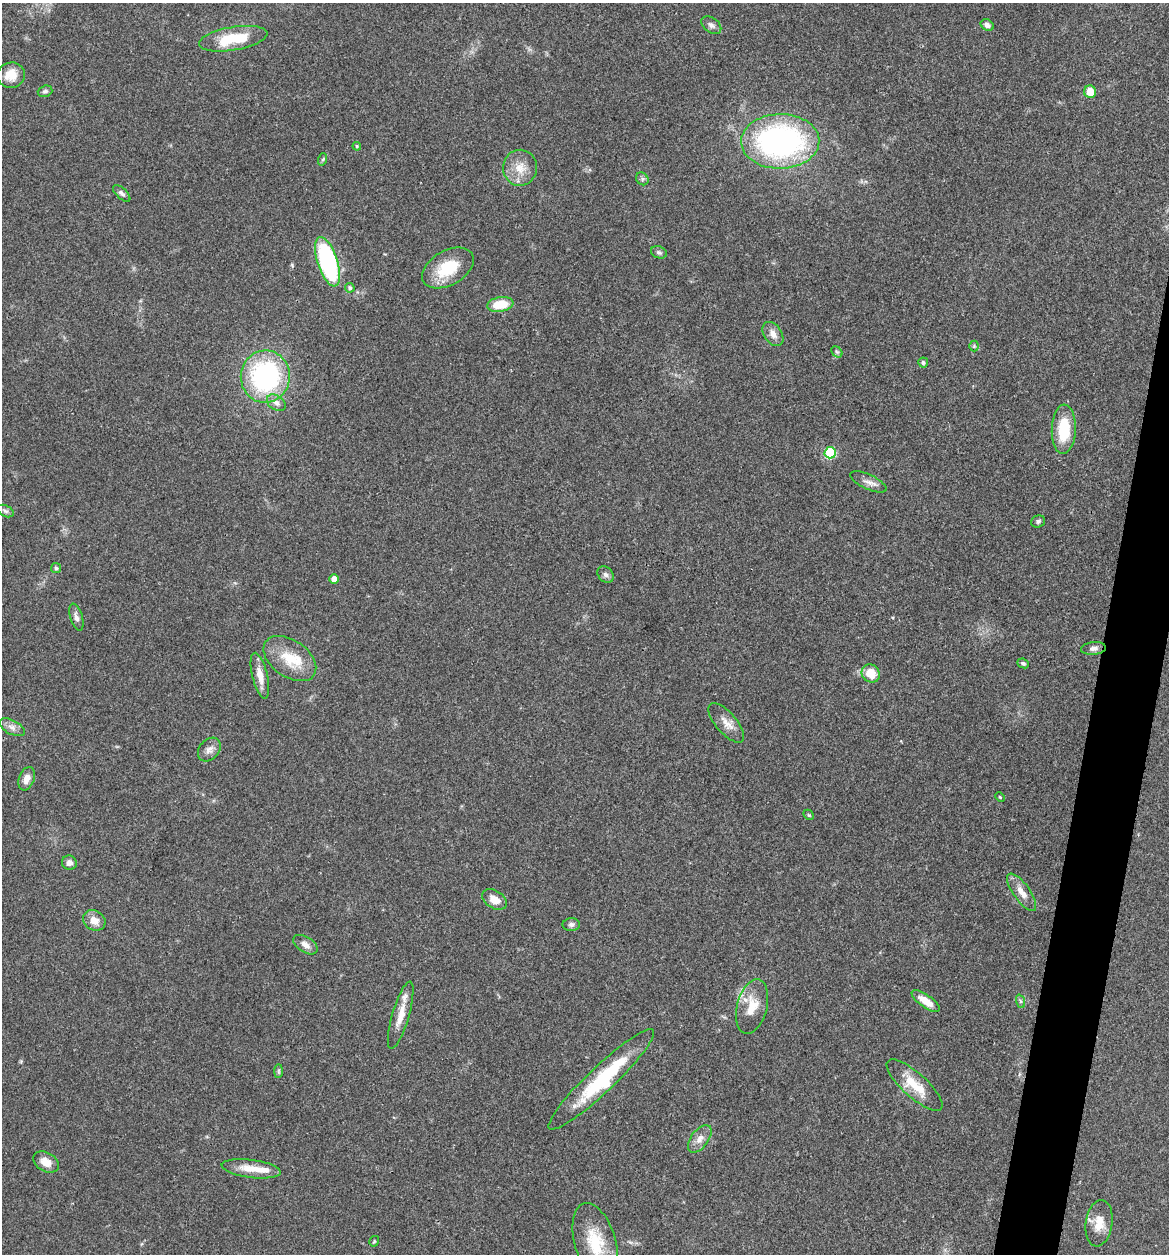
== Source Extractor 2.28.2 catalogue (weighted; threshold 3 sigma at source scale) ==
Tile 10 of 4 x 4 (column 2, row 3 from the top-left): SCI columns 1289-2455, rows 1258-2509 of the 5032 x 5014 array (HDU 1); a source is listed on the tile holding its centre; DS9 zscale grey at full resolution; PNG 1171 x 1256 px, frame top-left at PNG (2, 3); each listed source drawn as its Kron ellipse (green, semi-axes under 4 px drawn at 4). Shown black and unused: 3% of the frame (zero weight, under 3 of 4 exposures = <1% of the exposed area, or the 3 px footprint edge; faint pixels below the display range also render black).
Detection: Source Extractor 2.28.2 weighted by HDU 2 'WHT'; one run over the whole footprint, this tile lists its part. Background 0.0606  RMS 0.0053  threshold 0.0238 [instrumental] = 3 sigma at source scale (4.5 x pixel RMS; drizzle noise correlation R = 1.50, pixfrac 1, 0.05/0.05 arcsec/px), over >= 5 px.
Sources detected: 65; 1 inside a brighter object's white glare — neither listed nor drawn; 2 inside a brighter listed object's ellipse — not listed separately; the other 62 listed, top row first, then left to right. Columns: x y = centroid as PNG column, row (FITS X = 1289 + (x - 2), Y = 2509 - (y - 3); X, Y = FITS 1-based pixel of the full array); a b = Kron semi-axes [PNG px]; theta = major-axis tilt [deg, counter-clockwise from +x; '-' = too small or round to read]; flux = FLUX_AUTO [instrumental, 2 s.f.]
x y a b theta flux
711 25 11 7 -37 2.1
987 25 7 5 -34 2.2
233 39 34 11 9 20
11 75 14 12 14 7.7
45 91 7 5 18 1.3
1090 92 6 6 - 7.6
780 141 39 27 1 130
357 146 4 4 - 0.58
323 159 6 4 72 0.73
520 168 18 17 - 8.7
642 179 7 6 - 1.2
122 193 10 5 -43 1.7
659 252 8 6 -18 1.3
328 262 26 10 -72 87
448 268 28 17 30 20
350 288 5 4 - 1.1
500 304 13 7 8 13
773 334 13 8 -56 3.7
974 346 5 5 - 0.76
837 352 6 4 -43 1
923 362 5 5 - 1
265 376 26 24 83 83
276 403 10 7 -35 2.7
1064 429 25 12 88 20
830 453 6 5 - 39
868 482 20 7 -25 3.5
5 511 9 5 -27 1.4
1038 521 7 6 - 1.2
56 568 5 5 - 0.86
606 575 9 7 -44 1.8
334 579 5 4 - 4.3
76 617 14 6 -74 2.5
1093 648 12 6 5 2.3
290 659 29 18 -35 16
1023 663 6 4 -22 0.98
871 673 9 8 - 9.6
260 676 23 7 -76 6.4
726 723 24 10 -49 5.6
12 727 14 7 -27 3.1
209 750 13 10 48 3.3
27 779 12 7 70 4.2
1000 797 5 3 - 0.5
809 815 6 4 -44 0.69
69 863 7 7 - 2.4
1022 892 22 8 -55 5.8
494 899 13 8 -31 5.4
94 920 12 9 -30 5.4
571 924 8 6 3 1.8
305 945 13 7 -32 3.3
926 1001 16 6 -35 7.4
1020 1001 7 4 -71 0.98
752 1006 28 15 75 12
401 1015 35 8 74 8.9
279 1071 7 4 89 0.93
601 1079 71 13 43 40
915 1085 36 12 -42 14
700 1139 16 8 53 4.3
46 1162 14 9 -31 5.4
251 1169 29 9 -7 9.2
1099 1223 23 13 81 8.2
374 1241 5 4 - 0.63
595 1242 40 20 -73 21
Isophote crosses this tile's border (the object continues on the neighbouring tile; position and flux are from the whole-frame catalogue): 1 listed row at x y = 595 1242